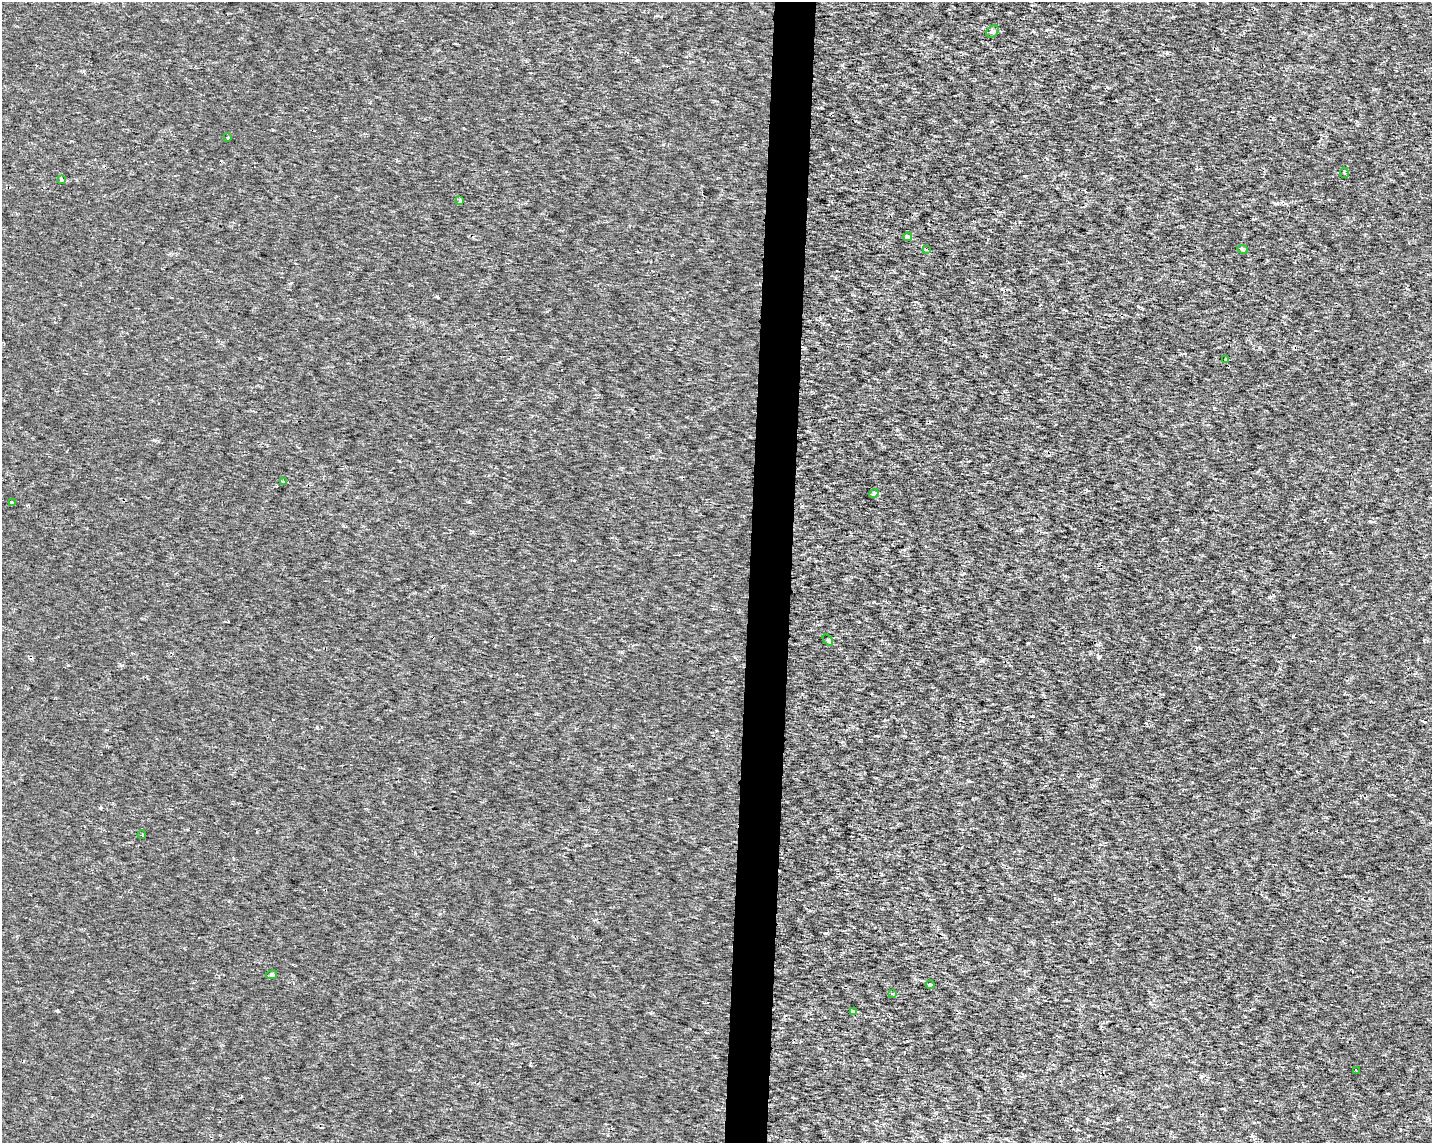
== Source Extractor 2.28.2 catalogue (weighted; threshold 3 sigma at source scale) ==
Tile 5 of 3 x 4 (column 2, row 2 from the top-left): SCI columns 1658-3087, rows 2289-3429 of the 4801 x 4569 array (HDU 1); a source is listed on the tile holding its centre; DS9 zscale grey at full resolution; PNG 1434 x 1145 px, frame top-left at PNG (2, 2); each listed source drawn as its Kron ellipse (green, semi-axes under 4 px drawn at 4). Shown black and unused: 3% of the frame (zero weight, under 2 of 3 exposures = <1% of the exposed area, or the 3 px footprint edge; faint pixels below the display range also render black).
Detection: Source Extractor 2.28.2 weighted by HDU 2 'WHT'; one run over the whole footprint, this tile lists its part. Background 1.43e-04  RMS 0.0016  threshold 0.00703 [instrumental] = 3 sigma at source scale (4.5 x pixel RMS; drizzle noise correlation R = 1.50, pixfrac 1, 0.0396/0.0396 arcsec/px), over >= 5 px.
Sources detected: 22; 3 cosmic-ray / hot-pixel residue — neither listed nor drawn; the other 19 listed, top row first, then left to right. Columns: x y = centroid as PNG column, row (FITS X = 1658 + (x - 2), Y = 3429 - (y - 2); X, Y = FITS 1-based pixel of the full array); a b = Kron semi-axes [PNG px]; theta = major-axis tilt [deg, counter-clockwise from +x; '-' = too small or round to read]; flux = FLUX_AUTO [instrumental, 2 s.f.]
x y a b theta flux
992 32 7 5 45 0.37
228 138 3 3 - 0.29
1344 173 5 3 - 0.18
61 179 4 3 - 0.84
460 201 4 3 - 0.28
908 237 4 3 - 1.2
927 249 3 3 - 0.21
1242 249 5 3 - 0.57
1226 359 3 3 - 0.23
283 482 3 2 - 0.25
874 493 5 4 - 0.32
12 503 4 3 - 0.71
828 640 6 3 -53 0.21
142 835 4 3 - 0.12
272 975 5 4 - 0.49
930 984 4 4 - 0.28
892 994 3 3 - 0.17
853 1011 4 3 - 0.74
1357 1071 4 3 - 0.63
Unlisted compact peaks at least as high as the median listed source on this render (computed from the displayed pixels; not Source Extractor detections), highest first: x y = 1167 53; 437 296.